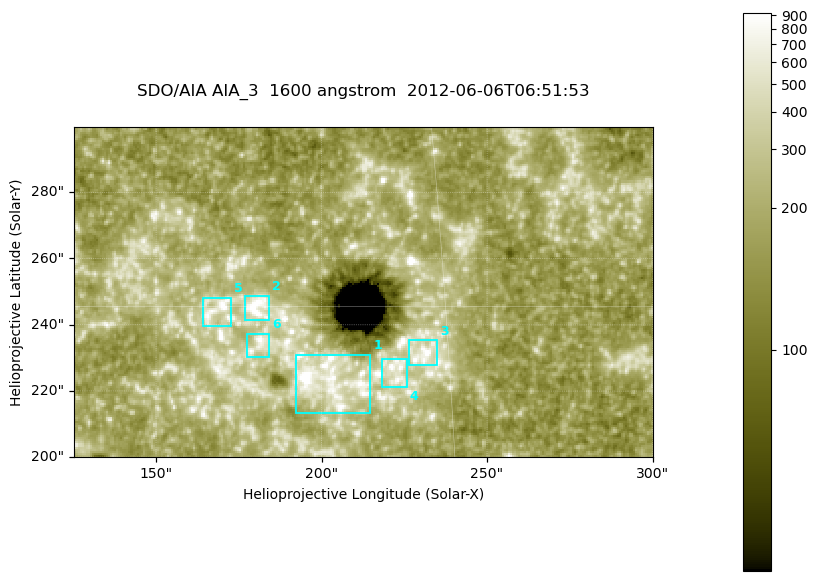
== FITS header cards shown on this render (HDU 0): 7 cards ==
TELESCOP= 'SDO/AIA '
INSTRUME= 'AIA_3   '
WAVELNTH=                 1600
WAVEUNIT= 'angstrom'
DATE-OBS= '2012-06-06T06:51:53.12'
CTYPE1  = 'HPLN-TAN'
CTYPE2  = 'HPLT-TAN'

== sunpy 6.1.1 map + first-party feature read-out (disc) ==
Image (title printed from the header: SDO/AIA AIA_3  1600 angstrom  2012-06-06T06:51:53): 287 x 164 px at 0.609 arcsec/px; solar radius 946 arcsec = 1552 px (partial field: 0.6% of the solar disc is inside the frame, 100% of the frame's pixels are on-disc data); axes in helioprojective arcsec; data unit not stated in the header (colour bar unlabelled)
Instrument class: DISC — disc imager (sunpy class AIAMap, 1600 A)
Bright regions (active regions / flare kernels): reference = the on-disc median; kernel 3 px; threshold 5 sigma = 328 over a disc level ~182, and >= 1.15x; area >= 47 px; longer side >= 3 px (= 1.8 arcsec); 6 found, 6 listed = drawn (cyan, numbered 1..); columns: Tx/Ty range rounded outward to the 2 arcsec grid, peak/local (2 s.f.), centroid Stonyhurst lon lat
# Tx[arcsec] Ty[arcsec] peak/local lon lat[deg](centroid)
1 192..216 212..232 11 +13 +14
2 176..184 240..250 6.9 +11 +15
3 226..236 228..236 5.7 +14 +14
4 218..226 220..230 5 +14 +14
5 164..174 238..248 5.7 +11 +15
6 176..184 230..238 4.9 +11 +14